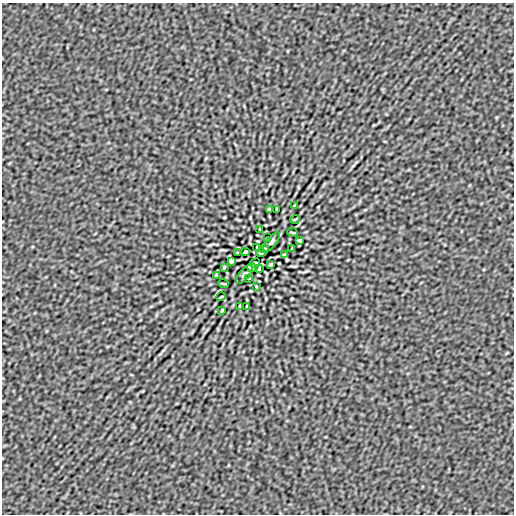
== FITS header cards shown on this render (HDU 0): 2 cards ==
NAXIS1  =                  512
NAXIS2  =                  512

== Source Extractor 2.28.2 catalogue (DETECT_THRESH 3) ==
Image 512 x 512 px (HDU 0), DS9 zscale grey, 1 PNG px = 1 image px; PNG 516 x 516 px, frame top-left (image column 1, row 512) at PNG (2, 3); each listed source drawn as its Kron ellipse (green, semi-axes under 4 px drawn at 4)
Background -1.33e-07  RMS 6.9e-06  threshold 2.07e-05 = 3 sigma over >= 5 px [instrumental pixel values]
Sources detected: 31; all 31 listed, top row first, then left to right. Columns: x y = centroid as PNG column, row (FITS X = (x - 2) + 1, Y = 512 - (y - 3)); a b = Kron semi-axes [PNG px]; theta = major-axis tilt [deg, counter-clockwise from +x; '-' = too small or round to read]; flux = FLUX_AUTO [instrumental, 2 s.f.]
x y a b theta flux
294 206 4 2 - 4.5e-04
269 210 3 2 - 4.8e-04
277 210 4 2 - 4.5e-04
295 219 4 3 - 3.6e-04
260 230 3 2 - 3.4e-04
293 232 5 2 - 3.8e-04
267 238 3 2 - 2.9e-04
300 240 4 3 - 5.5e-04
271 242 12 5 51 1.2e-03
257 247 4 3 - 5.4e-04
264 249 4 3 - 5.3e-04
292 249 4 2 - 5.0e-04
245 252 3 3 - 5.6e-04
237 253 3 2 - 3.1e-04
261 253 5 3 - 5.8e-04
285 255 4 3 - 7.4e-04
231 261 4 3 - 7.4e-04
255 263 5 3 - 5.2e-04
271 264 3 3 - 5.6e-04
224 267 4 2 - 5.0e-04
252 267 4 2 - 4.5e-04
259 269 4 3 - 5.4e-04
245 274 12 5 51 1.2e-03
216 276 4 3 - 5.5e-04
249 278 3 2 - 2.9e-04
223 284 5 2 - 3.8e-04
256 286 3 2 - 3.4e-04
221 297 4 3 - 3.6e-04
239 306 4 2 - 4.5e-04
247 306 3 2 - 4.8e-04
222 310 4 2 - 4.5e-04